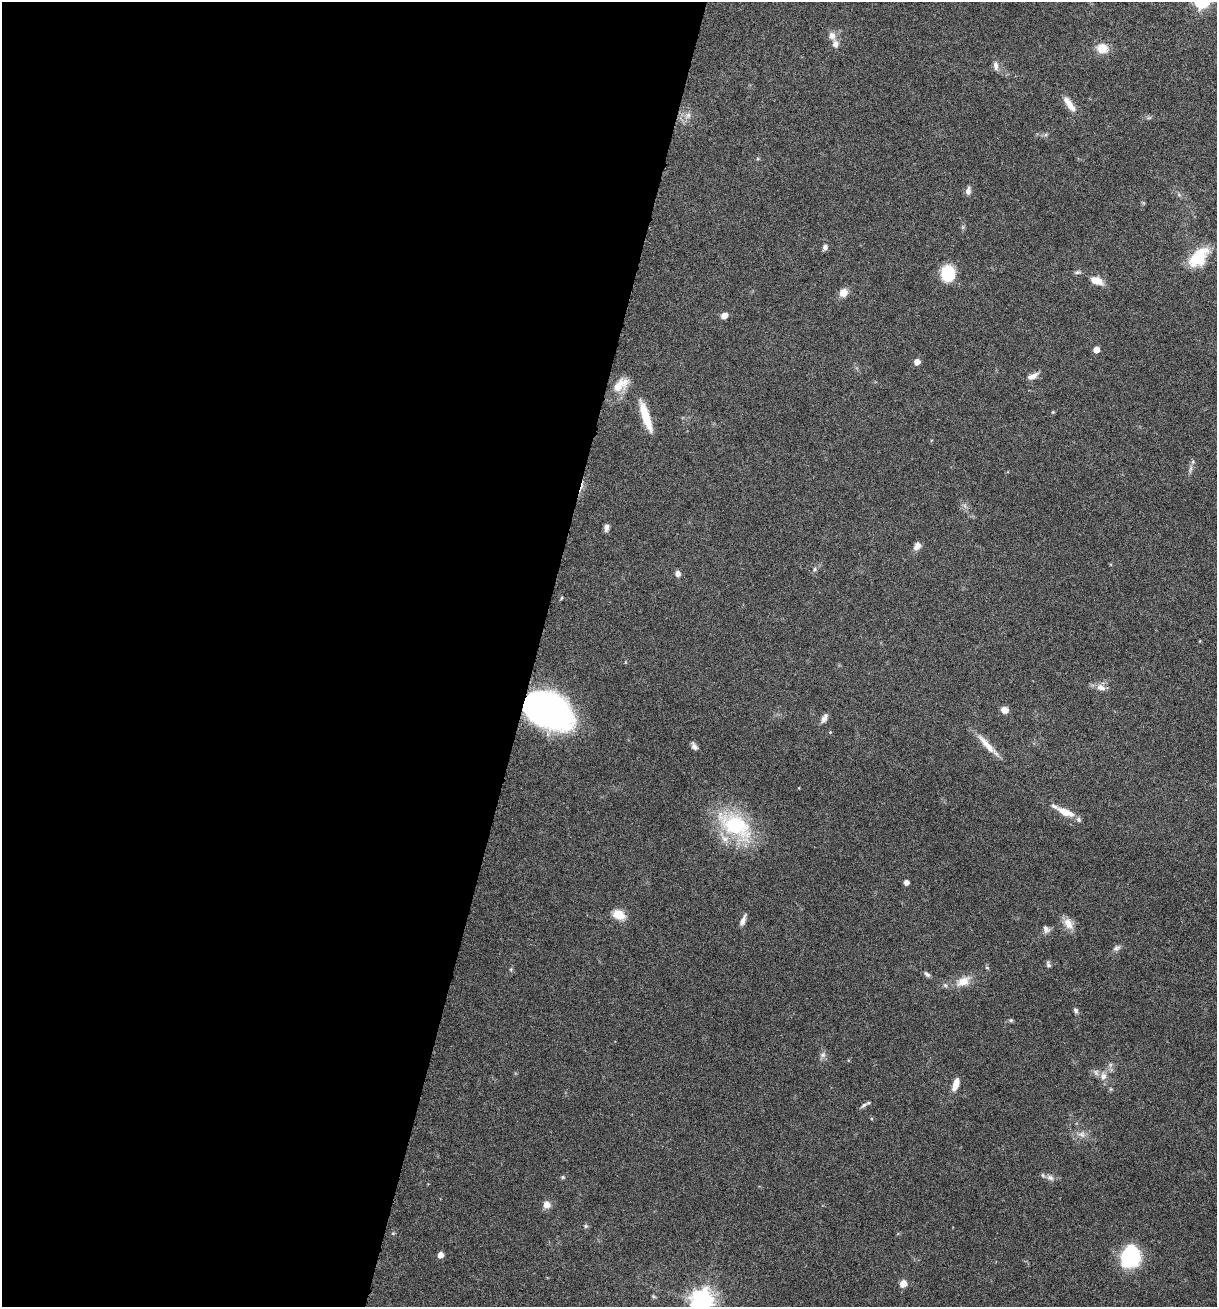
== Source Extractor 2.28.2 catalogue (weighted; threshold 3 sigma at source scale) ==
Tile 5 of 4 x 4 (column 1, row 2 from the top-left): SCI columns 187-1401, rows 2620-3924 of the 5307 x 5252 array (HDU 1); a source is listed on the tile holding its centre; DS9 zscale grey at full resolution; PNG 1219 x 1309 px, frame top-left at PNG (2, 2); no overlay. Shown black and unused: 44% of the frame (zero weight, under 5 of 9 exposures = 3% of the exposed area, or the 3 px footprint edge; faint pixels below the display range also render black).
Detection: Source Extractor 2.28.2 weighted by HDU 2 'WHT'; one run over the whole footprint, this tile lists its part. Background 0.0462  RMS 0.0032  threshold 0.013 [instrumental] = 3 sigma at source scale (4.09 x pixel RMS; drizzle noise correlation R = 1.36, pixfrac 0.8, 0.05/0.05 arcsec/px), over >= 5 px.
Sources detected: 66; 5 inside a brighter listed object's ellipse — not listed separately; the other 61 listed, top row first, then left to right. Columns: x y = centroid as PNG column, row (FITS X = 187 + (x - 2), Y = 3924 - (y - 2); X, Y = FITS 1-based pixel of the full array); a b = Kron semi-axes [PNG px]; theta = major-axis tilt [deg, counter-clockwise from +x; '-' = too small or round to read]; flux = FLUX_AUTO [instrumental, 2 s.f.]
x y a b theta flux
832 35 12 8 -65 1.9
1102 48 12 11 - 4.1
996 66 13 6 -82 1.3
1069 104 20 7 -54 3.3
688 115 9 6 74 1.2
968 191 10 6 90 1.2
1179 195 6 4 -19 0.5
825 247 7 6 - 0.84
1199 257 28 16 46 9.6
1077 272 9 5 6 0.63
948 273 17 14 -89 9.5
1097 281 14 8 -22 3.3
843 293 9 8 - 2.7
724 316 7 6 - 2
1096 350 5 5 - 3
917 362 5 5 - 2.6
1033 376 16 7 26 1.7
621 385 25 13 36 4.8
1053 412 4 4 - 0.29
646 417 38 9 -71 7.1
1190 469 11 3 75 0.8
965 506 7 4 -72 0.66
606 527 9 5 84 1.1
917 546 9 7 51 1.6
814 569 6 4 88 0.46
678 573 7 6 - 1.2
561 598 6 3 70 0.28
1101 687 13 8 -22 2
548 709 43 27 -31 110
1004 710 7 6 - 2.4
824 718 12 6 62 1.3
987 745 39 7 -46 4.3
694 747 9 6 -53 1.1
1065 812 21 8 -24 4.2
735 825 52 27 -37 25
906 882 4 4 - 1.6
619 915 15 10 -28 4
743 920 15 5 67 1.4
1068 924 16 10 -61 3
1046 929 11 7 -61 1.1
1116 948 11 7 14 0.99
1048 964 8 5 -63 0.64
987 968 5 3 - 0.31
927 974 10 5 -41 0.76
963 981 21 12 26 4
1076 1010 7 5 -62 0.66
1011 1020 6 5 - 0.44
823 1055 8 6 46 0.94
1103 1076 9 8 - 1.8
956 1084 15 6 71 3
864 1105 10 5 33 0.81
1082 1134 11 8 -24 1.7
563 1177 5 4 - 0.51
1050 1178 10 8 -19 1.4
546 1204 8 7 - 2.3
586 1226 5 5 - 0.47
393 1233 5 4 - 0.36
440 1255 5 5 - 2.3
1130 1257 20 17 79 25
903 1284 7 6 - 2.3
702 1301 8 8 - 230
Overlapping masked pixels (flux is a lower limit): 1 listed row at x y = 548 709
Isophote crosses this tile's border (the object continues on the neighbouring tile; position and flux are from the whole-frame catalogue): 1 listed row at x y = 702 1301